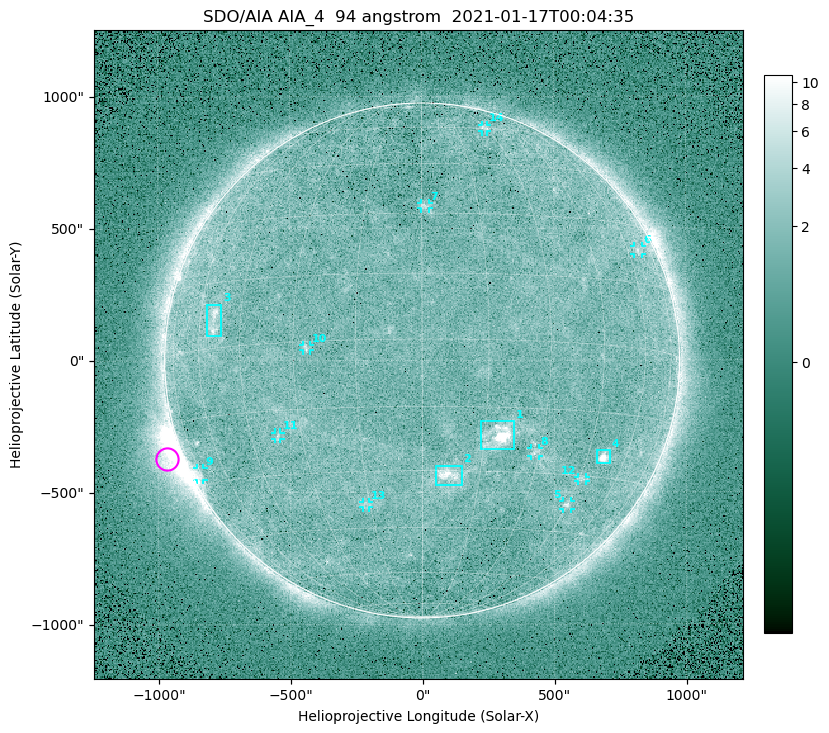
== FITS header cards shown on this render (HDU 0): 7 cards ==
TELESCOP= 'SDO/AIA '
INSTRUME= 'AIA_4   '
WAVELNTH=                   94
WAVEUNIT= 'angstrom'
DATE-OBS= '2021-01-17T00:04:35.12'
CTYPE1  = 'HPLN-TAN'
CTYPE2  = 'HPLT-TAN'

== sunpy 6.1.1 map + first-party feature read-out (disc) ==
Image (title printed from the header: SDO/AIA AIA_4  94 angstrom  2021-01-17T00:04:35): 512 x 512 px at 4.8 arcsec/px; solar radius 976 arcsec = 203 px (full disc in frame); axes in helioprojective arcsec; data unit not stated in the header (colour bar unlabelled)
Orientation: roll -0.138 deg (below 1 deg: not rotated)
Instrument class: DISC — disc imager (sunpy class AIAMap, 94 A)
Bright regions (active regions / flare kernels): reference = the median radial profile (limb darkening/brightening removed); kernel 5 px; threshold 5 sigma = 1.91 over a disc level ~1.64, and >= 1.15x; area >= 9 px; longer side >= 5 px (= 24 arcsec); searched inside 0.97 R_sun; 14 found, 14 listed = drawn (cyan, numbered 1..; 10 of them under ~33 arcsec drawn as corner ticks so the feature stays visible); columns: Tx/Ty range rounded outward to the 10 arcsec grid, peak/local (2 s.f.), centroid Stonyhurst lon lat
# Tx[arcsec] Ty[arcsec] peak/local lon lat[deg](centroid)
1 220..350 -340..-230 12 +19 -22
2 50..150 -470..-400 5.5 +7 -31
3 -820..-760 90..220 4.3 -54 +6
4 660..710 -390..-340 8.3 +51 -25
5 530..560 -570..-530 3.4 +45 -37
6 800..840 400..430 2.5 +66 +23
7 -10..30 570..600 2.7 +1 +32
8 410..440 -360..-330 2.6 +29 -25
9 -860..-830 -450..-400 2.9 -75 -27
10 -450..-420 40..60 2.6 -27 -1
11 -560..-530 -300..-270 2.6 -37 -21
12 590..620 -460..-440 2.5 +46 -31
13 -230..-200 -560..-530 2.4 -16 -38
14 230..250 870..890 2.4 +30 +60
Off-limb structures (1.02-1.3 R_sun): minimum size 50 px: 4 found; the strongest spans PA ~95..130 deg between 1.02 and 1.21 R_sun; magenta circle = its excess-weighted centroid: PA ~110 deg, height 1.06 R_sun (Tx ~-970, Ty ~-370 arcsec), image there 5.4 x the reference